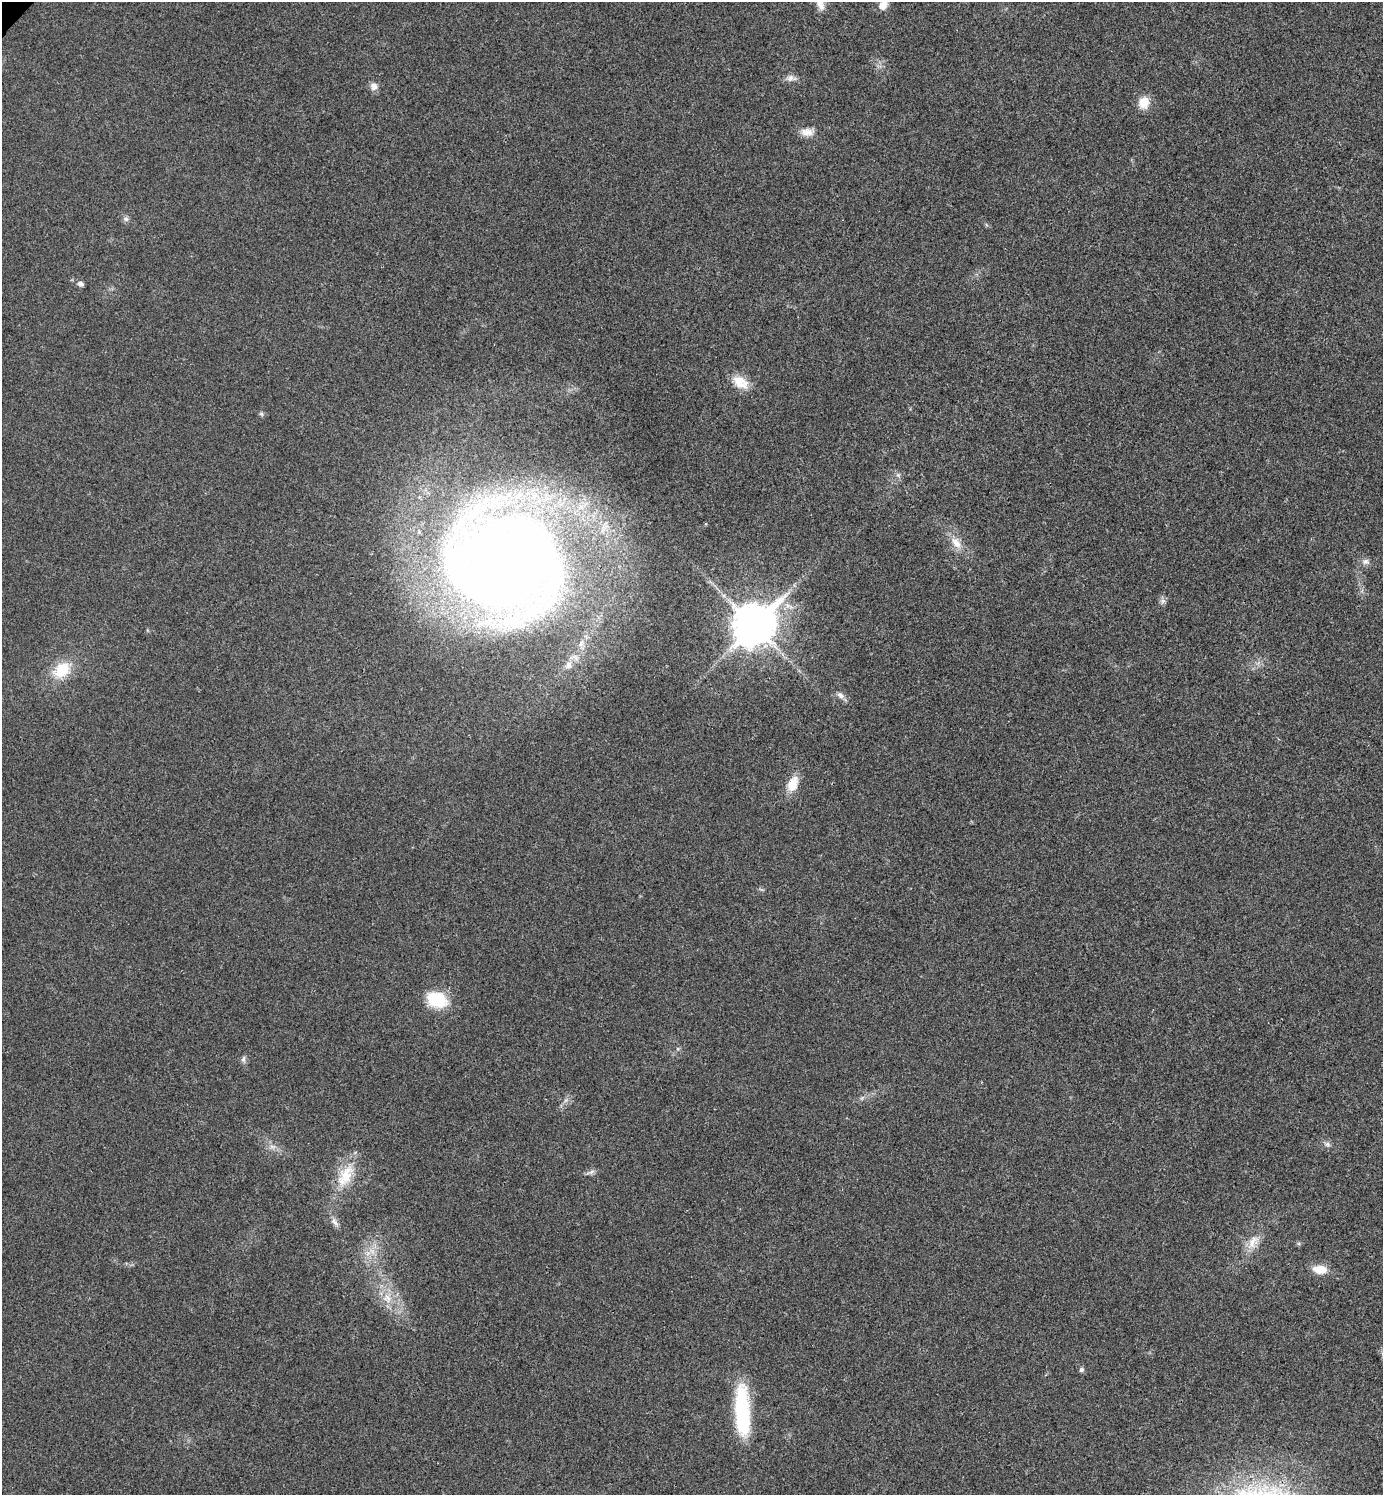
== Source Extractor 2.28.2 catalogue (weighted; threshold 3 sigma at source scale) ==
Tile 6 of 4 x 4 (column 2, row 2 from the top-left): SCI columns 1540-2920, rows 2995-4487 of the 5984 x 5984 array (HDU 1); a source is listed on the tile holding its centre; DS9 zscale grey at full resolution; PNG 1385 x 1497 px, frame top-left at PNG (2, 2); no overlay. Shown black and unused: <1% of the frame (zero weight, under 3 of 4 exposures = <1% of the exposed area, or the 3 px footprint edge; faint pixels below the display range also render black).
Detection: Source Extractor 2.28.2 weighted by HDU 2 'WHT'; one run over the whole footprint, this tile lists its part. Background 0.0196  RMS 0.0056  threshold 0.0252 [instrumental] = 3 sigma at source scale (4.5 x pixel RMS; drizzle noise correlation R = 1.50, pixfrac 1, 0.05/0.05 arcsec/px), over >= 5 px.
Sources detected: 33; all 33 listed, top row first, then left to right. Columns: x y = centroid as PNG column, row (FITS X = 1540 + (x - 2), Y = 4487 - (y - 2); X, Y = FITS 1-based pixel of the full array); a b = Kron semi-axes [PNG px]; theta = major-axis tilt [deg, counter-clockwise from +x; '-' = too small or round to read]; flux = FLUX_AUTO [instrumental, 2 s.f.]
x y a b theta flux
820 3 20 8 -66 5.4
883 4 12 8 71 6.6
791 78 15 8 -1 3
374 86 10 8 -81 3.3
1144 102 11 9 76 10
807 132 16 11 -2 5.1
126 219 8 7 - 1.6
80 284 7 6 - 2
740 382 23 13 -36 9.5
261 414 7 5 -30 0.98
898 475 5 5 - 1.1
956 543 17 10 -57 6.9
1365 561 10 7 5 2.3
507 564 128 108 -6 750
1163 601 7 6 - 1.6
754 625 16 13 45 1400
568 665 11 8 57 3.3
62 670 19 15 43 18
840 695 11 7 -38 2.5
792 784 19 11 69 9.4
437 1000 21 15 -21 26
243 1059 9 5 84 1.6
1327 1144 8 6 -27 1.6
272 1147 9 4 -9 1.8
591 1172 8 5 31 1.5
345 1176 36 18 61 18
334 1222 13 6 -45 2.5
1253 1242 23 12 54 7.6
372 1251 9 4 -37 2.2
1320 1269 14 8 -6 9.7
387 1298 14 11 -64 7.3
1082 1369 6 5 - 1.3
742 1411 55 15 -87 53
Isophote crosses this tile's border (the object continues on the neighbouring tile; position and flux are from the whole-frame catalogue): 2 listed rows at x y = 820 3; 883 4